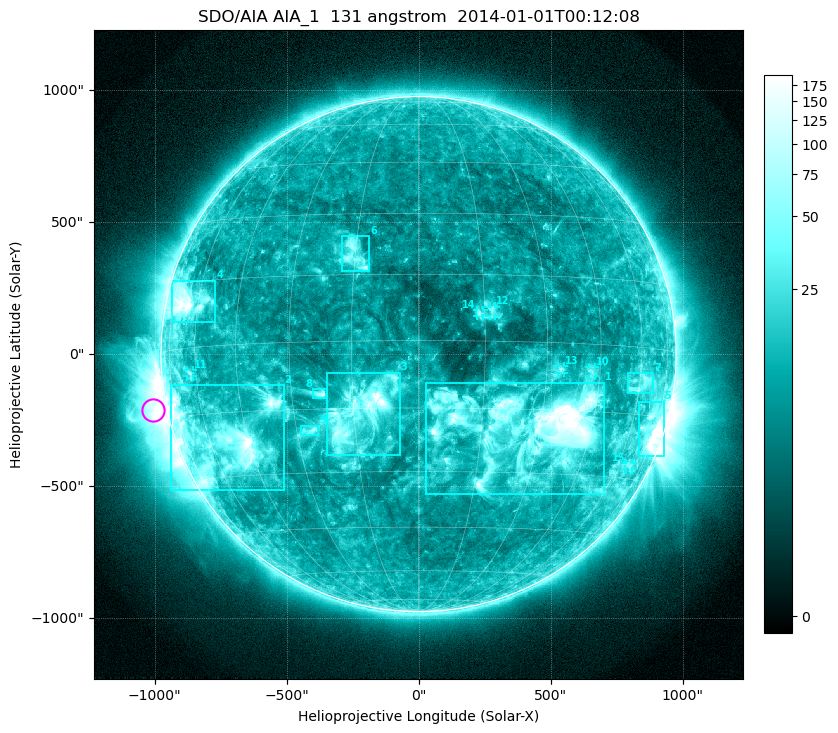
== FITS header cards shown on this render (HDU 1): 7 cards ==
TELESCOP= 'SDO/AIA'
INSTRUME= 'AIA_1'
WAVELNTH=                  131
WAVEUNIT= 'angstrom'
DATE-OBS= '2014-01-01T00:12:08.62'
CTYPE1  = 'HPLN-TAN'
CTYPE2  = 'HPLT-TAN'

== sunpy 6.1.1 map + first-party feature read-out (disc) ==
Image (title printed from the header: SDO/AIA AIA_1  131 angstrom  2014-01-01T00:12:08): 1024 x 1024 px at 2.4 arcsec/px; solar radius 976 arcsec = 407 px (full disc in frame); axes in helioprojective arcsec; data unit not stated in the header (colour bar unlabelled)
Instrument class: DISC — disc imager (sunpy class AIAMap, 131 A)
Bright regions (active regions / flare kernels): reference = the median radial profile (limb darkening/brightening removed); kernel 9 px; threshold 5 sigma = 19.8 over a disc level ~9.7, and >= 1.15x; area >= 12 px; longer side >= 10 px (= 24 arcsec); searched inside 0.97 R_sun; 15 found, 15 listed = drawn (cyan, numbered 1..; 6 of them under ~33 arcsec drawn as corner ticks so the feature stays visible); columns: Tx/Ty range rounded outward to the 5 arcsec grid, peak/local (2 s.f.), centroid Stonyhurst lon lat
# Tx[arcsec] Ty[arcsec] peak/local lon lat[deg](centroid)
1 25..705 -530..-105 40 +26 -19
2 -940..-510 -515..-115 24 -53 -21
3 -345..-70 -385..-70 22 -13 -16
4 -935..-770 120..280 14 -65 +10
5 835..930 -385..-180 18 +71 -18
6 -290..-185 315..450 6 -15 +20
7 790..890 -150..-70 4.3 +61 -8
8 -400..-345 -165..-130 7.7 -23 -12
9 -450..-380 -305..-270 5.4 -26 -20
10 645..670 -85..-50 3.8 +42 -6
11 -875..-855 -85..-60 3.5 -63 -6
12 265..290 145..180 3.7 +17 +7
13 525..550 -70..-45 3.9 +34 -6
14 220..245 145..165 3.6 +14 +6
15 785..810 -440..-410 2.8 +67 -27
Off-limb structures (1.02-1.3 R_sun): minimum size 162 px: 2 found; the strongest spans PA ~65..140 deg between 1.02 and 1.3 R_sun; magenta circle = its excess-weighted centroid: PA ~100 deg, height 1.05 R_sun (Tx ~-1005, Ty ~-210 arcsec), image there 16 x the reference